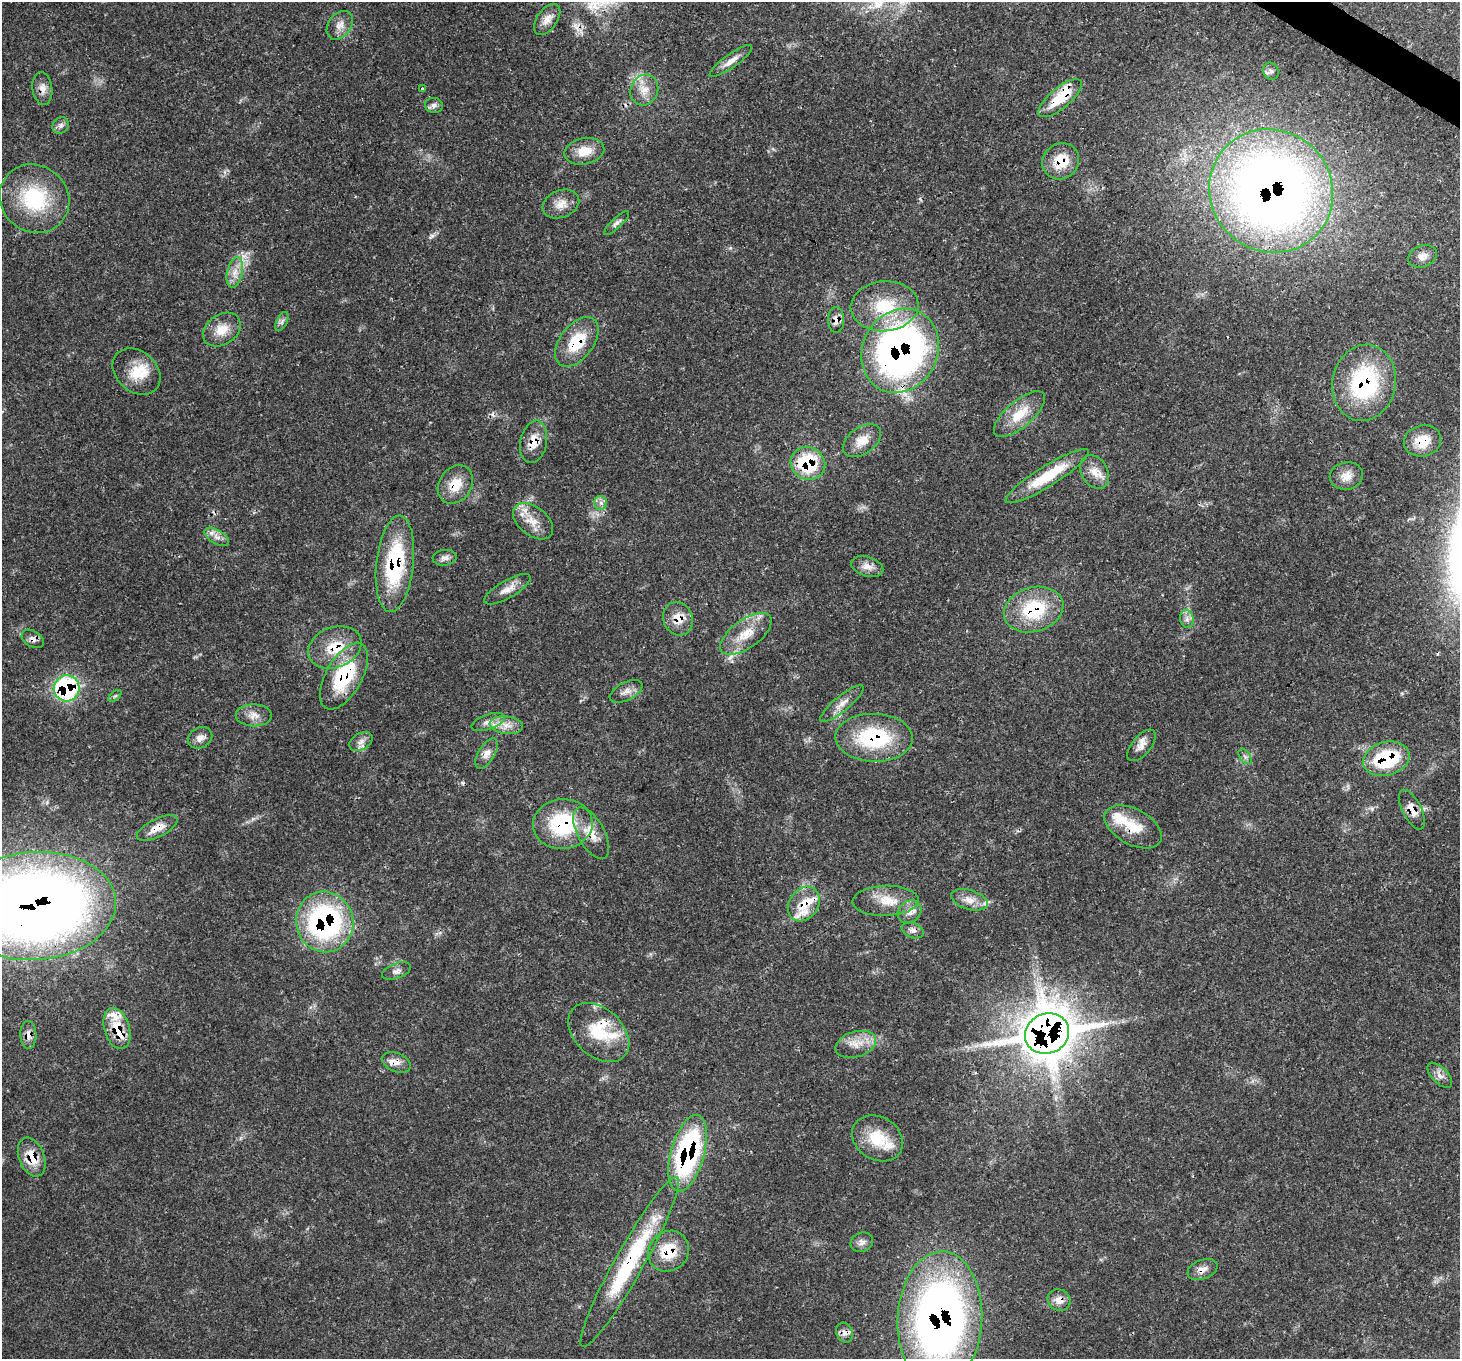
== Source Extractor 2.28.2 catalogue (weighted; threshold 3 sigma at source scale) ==
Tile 10 of 4 x 4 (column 2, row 3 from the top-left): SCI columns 1531-2988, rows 1706-3062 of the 5971 x 6062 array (HDU 1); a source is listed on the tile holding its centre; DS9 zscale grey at full resolution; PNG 1462 x 1361 px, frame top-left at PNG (2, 2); each listed source drawn as its Kron ellipse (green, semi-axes under 4 px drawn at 4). Shown black and unused: <1% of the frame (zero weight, under 3 of 4 exposures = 7% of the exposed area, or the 3 px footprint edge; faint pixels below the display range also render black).
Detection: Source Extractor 2.28.2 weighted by HDU 2 'WHT'; one run over the whole footprint, this tile lists its part. Background 0.0597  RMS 0.0031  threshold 0.0139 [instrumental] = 3 sigma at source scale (4.5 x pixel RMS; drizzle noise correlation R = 1.50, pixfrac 1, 0.0396/0.0396 arcsec/px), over >= 5 px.
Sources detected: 107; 1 inside a brighter object's white glare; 3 cosmic-ray / hot-pixel residue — neither listed nor drawn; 10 inside a brighter listed object's ellipse — not listed separately; the other 93 listed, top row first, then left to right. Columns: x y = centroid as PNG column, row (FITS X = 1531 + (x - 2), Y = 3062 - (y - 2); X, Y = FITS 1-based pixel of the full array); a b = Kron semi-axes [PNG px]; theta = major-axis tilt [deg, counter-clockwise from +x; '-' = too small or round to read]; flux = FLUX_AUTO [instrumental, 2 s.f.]
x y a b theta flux
547 19 18 10 54 2.7
340 25 16 11 53 2.8
731 61 25 7 35 2.7
1271 71 9 7 -65 1.1
42 88 16 10 -83 2.5
422 89 3 3 - 0.62
644 90 16 13 65 4.1
1060 98 27 10 40 11
434 105 9 7 -8 1.3
61 125 9 7 47 1.2
584 151 20 13 11 5.4
1061 161 19 17 40 7.6
1271 191 63 60 -44 300
35 199 36 33 -40 24
561 204 19 13 21 3.7
617 223 16 5 43 1.2
1423 256 15 10 21 2.4
235 272 15 7 77 3
885 306 34 25 4 16
836 320 13 8 -89 2.2
282 321 10 5 64 0.96
222 330 20 15 34 5.3
577 342 28 16 52 12
900 351 43 37 61 150
136 371 26 20 -42 8.7
1364 383 38 32 77 34
1019 414 31 13 40 7.8
862 441 21 13 35 4.8
1422 441 19 15 14 6.6
534 442 21 13 78 5.2
808 463 17 16 - 21
1095 472 18 13 -60 4
1047 476 48 10 32 13
1346 476 17 13 10 3.8
455 484 20 16 56 6.5
601 503 7 6 - 1.2
533 521 23 14 -38 5.6
217 537 14 7 -30 2
445 558 12 7 6 1.5
395 564 48 19 84 28
867 566 16 9 -17 2.6
507 589 26 9 30 3.2
1034 610 30 22 16 19
678 619 17 14 -67 5
1187 619 9 6 -79 1.4
746 634 30 14 35 7.8
33 639 12 8 -30 1.6
335 647 27 20 21 11
344 676 37 18 61 23
67 688 13 13 - 44
626 691 18 9 27 2.3
115 696 8 4 36 0.53
842 704 27 7 39 3.1
254 715 18 11 0 2.9
488 722 17 7 20 2.3
506 725 16 9 -7 3.4
200 738 13 10 31 2
874 738 38 24 -2 26
361 742 12 8 30 1.9
1142 745 19 9 50 2.6
487 753 17 8 58 2.4
1245 756 8 5 -56 0.85
1386 759 23 17 16 23
1412 810 22 9 -63 3.7
563 824 30 25 4 26
1133 827 31 18 -28 8.5
157 828 22 9 26 4
591 833 28 13 -61 5.9
969 900 19 9 -17 3.3
886 901 33 15 2 7.5
804 904 18 14 54 6.1
35 906 81 54 4 420
909 912 13 10 43 2.6
325 922 30 28 -76 65
913 930 11 7 -22 1.5
396 971 15 7 20 1.5
117 1028 21 12 -74 8.5
599 1033 35 24 -42 13
1047 1034 22 19 24 980
28 1035 14 8 -89 2.2
856 1044 21 12 17 4.9
396 1062 15 9 -23 2.4
1440 1075 16 8 -46 1.9
877 1138 27 21 -32 11
688 1153 39 16 75 54
32 1157 20 12 -69 6.8
862 1242 11 9 22 1.5
668 1251 21 19 46 10
630 1262 97 14 61 34
1202 1269 15 9 21 2.3
1059 1300 11 10 - 2.8
940 1319 68 42 87 190
844 1333 10 8 -66 1.6
Overlapping masked pixels (flux is a lower limit): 42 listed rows (the first 20) at x y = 42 88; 1060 98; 1061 161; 1271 191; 836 320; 577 342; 900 351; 1364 383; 1422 441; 534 442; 808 463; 455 484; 395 564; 1034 610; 678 619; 33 639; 335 647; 344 676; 67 688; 874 738
Isophote crosses this tile's border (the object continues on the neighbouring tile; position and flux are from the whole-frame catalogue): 2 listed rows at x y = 35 906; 940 1319
Unlisted compact peaks at least as high as the median listed source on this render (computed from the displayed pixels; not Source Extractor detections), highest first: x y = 432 236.